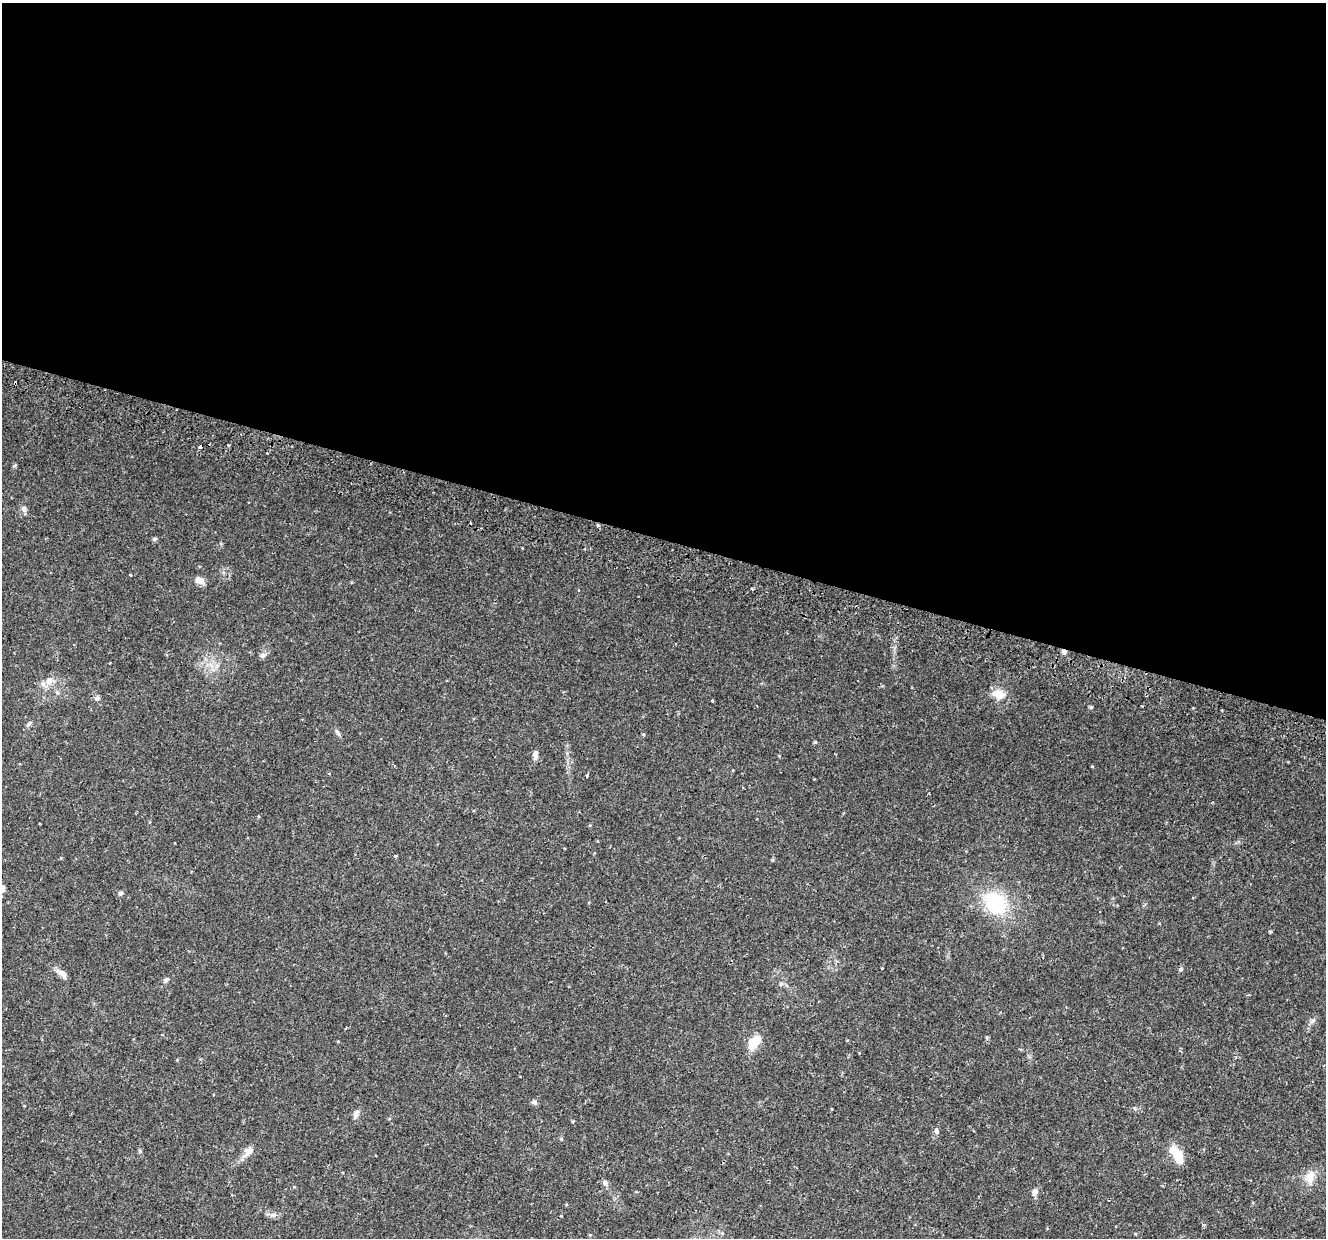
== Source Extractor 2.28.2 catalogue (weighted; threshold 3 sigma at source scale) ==
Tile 3 of 4 x 4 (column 3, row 1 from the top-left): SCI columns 2727-4050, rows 4062-5297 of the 5443 x 5590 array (HDU 1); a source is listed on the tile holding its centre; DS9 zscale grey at full resolution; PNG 1328 x 1240 px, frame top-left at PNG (2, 3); no overlay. Shown black and unused: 43% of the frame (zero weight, under 2 of 3 exposures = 5% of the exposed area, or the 3 px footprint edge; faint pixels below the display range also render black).
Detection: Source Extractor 2.28.2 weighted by HDU 2 'WHT'; one run over the whole footprint, this tile lists its part. Background 0.0371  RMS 0.0039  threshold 0.0178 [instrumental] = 3 sigma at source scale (4.5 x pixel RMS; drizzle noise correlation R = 1.50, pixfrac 1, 0.0396/0.0396 arcsec/px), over >= 5 px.
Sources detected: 49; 1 inside a brighter object's white glare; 4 cosmic-ray / hot-pixel residue — not listed; the other 44 listed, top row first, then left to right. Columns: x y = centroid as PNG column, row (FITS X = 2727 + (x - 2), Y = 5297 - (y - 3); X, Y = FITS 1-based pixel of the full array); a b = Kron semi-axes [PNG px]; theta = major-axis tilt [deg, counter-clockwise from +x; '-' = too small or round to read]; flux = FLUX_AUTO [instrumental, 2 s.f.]
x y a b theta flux
15 383 3 3 - 1.4
229 445 3 2 - 0.63
15 465 5 4 - 0.48
24 509 8 7 - 1.3
598 525 5 3 - 0.45
155 539 7 5 22 0.59
130 575 3 3 - 0.68
199 580 11 8 -26 2.5
752 589 4 3 - 0.44
1064 652 6 5 - 1.1
262 656 7 7 - 1.1
49 680 11 9 71 2.8
999 694 10 9 - 6.6
97 698 8 5 28 0.96
712 701 3 3 - 0.3
1091 707 4 4 - 0.59
28 724 8 3 45 0.69
337 732 11 4 -57 0.95
643 734 4 4 - 0.41
815 742 4 4 - 0.44
535 755 12 6 86 1.8
329 773 3 3 - 0.41
587 776 3 2 - 0.65
120 893 6 5 - 0.83
995 903 25 19 -49 25
1270 932 5 3 - 0.39
1181 969 6 5 - 0.67
63 974 13 8 -55 2.2
166 980 8 5 52 0.9
781 984 6 5 - 0.69
1312 1021 8 4 44 0.94
754 1042 19 10 53 7
534 1102 7 6 - 0.87
832 1109 3 2 - 0.26
356 1114 13 6 71 1.6
936 1130 7 5 -49 0.96
140 1151 5 5 - 0.53
247 1152 18 11 46 3
1178 1156 15 9 -72 8.4
1310 1177 17 12 73 4.7
605 1183 9 6 -75 1.1
1035 1192 9 7 68 1.7
273 1215 6 6 - 0.92
1135 1234 5 3 - 0.36
Overlapping masked pixels (flux is a lower limit): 2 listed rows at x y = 15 383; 1064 652